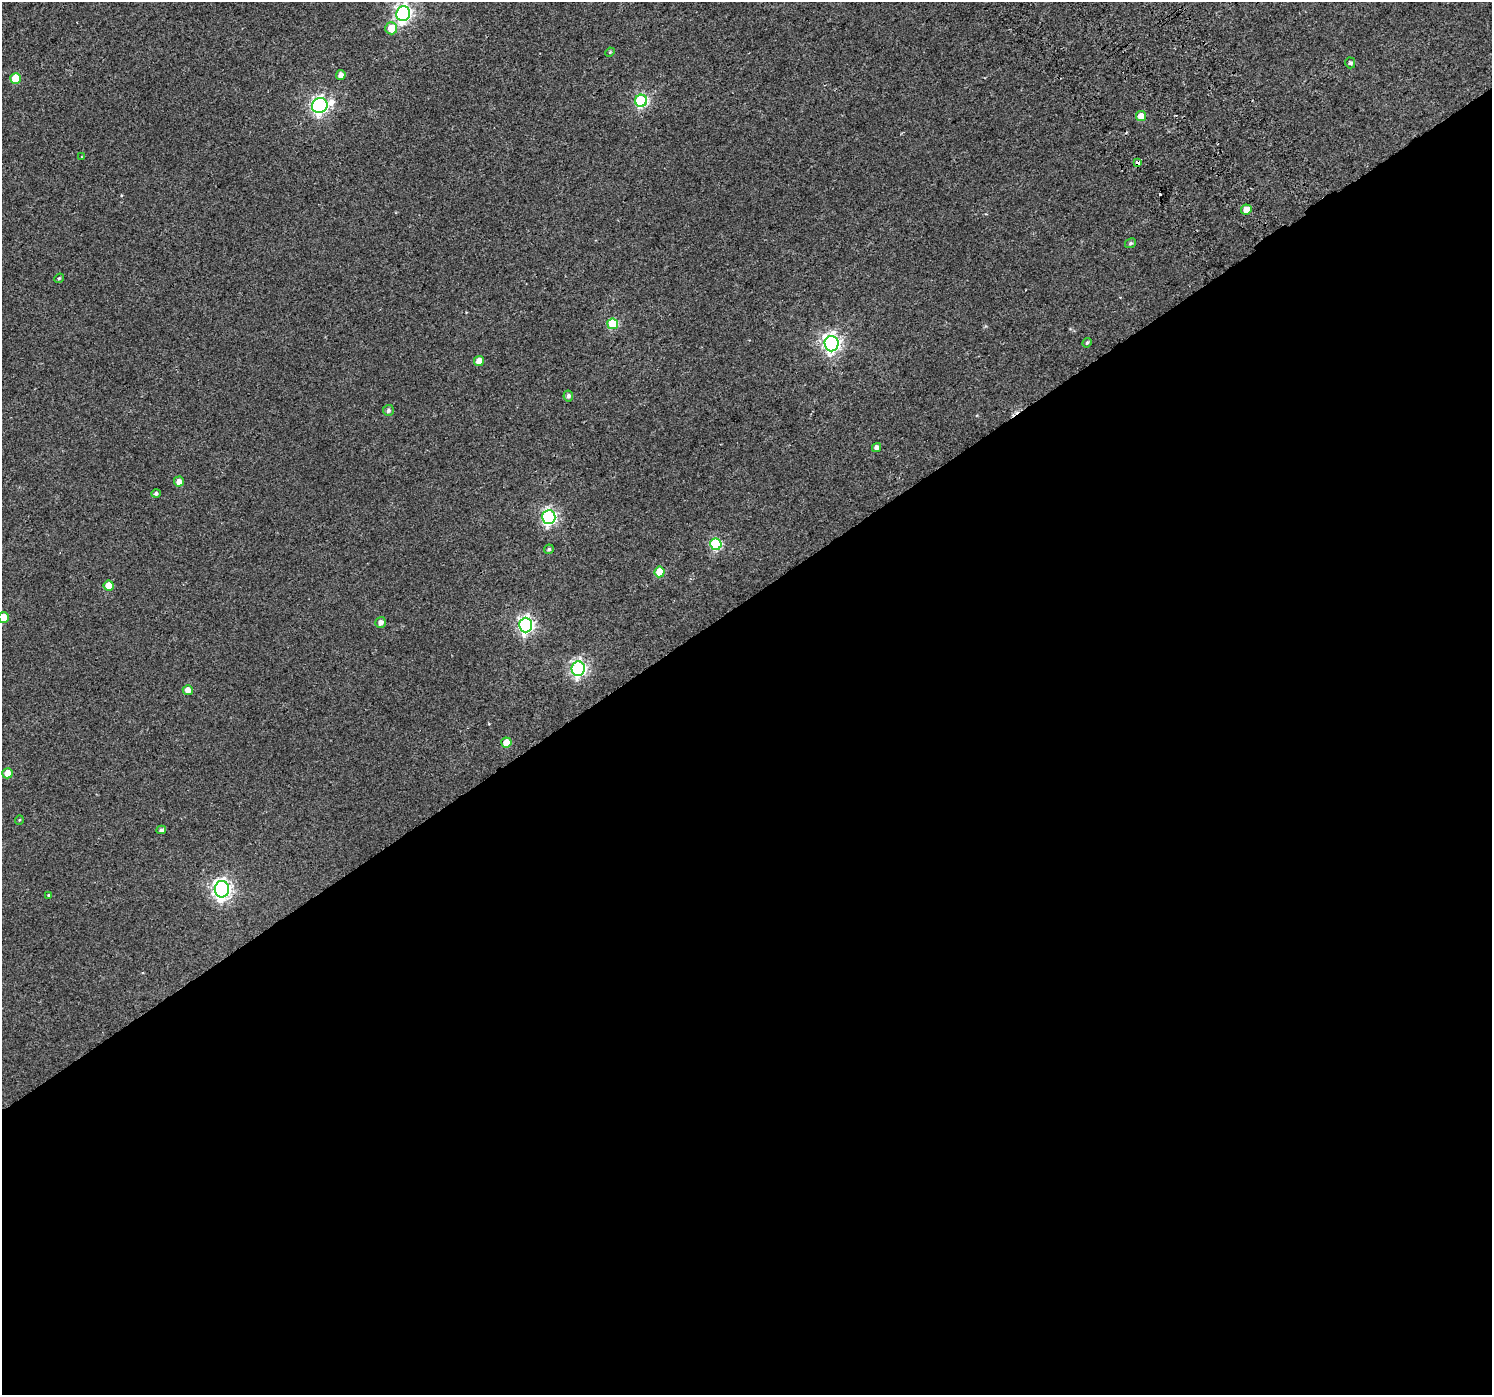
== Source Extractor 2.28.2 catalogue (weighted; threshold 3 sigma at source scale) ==
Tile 15 of 4 x 4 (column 3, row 4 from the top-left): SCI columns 3036-4525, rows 233-1625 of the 6064 x 5973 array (HDU 1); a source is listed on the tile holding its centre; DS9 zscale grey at full resolution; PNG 1494 x 1397 px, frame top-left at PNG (2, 2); each listed source drawn as its Kron ellipse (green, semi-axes under 4 px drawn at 4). Shown black and unused: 57% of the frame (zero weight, under 2 of 3 exposures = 3% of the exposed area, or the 3 px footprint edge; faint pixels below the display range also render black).
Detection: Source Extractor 2.28.2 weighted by HDU 2 'WHT'; one run over the whole footprint, this tile lists its part. Background 0.00307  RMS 0.0036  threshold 0.016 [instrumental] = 3 sigma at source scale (4.5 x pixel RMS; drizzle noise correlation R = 1.50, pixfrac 1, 0.0396/0.0396 arcsec/px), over >= 5 px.
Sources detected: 43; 4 cosmic-ray / hot-pixel residue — neither listed nor drawn; the other 39 listed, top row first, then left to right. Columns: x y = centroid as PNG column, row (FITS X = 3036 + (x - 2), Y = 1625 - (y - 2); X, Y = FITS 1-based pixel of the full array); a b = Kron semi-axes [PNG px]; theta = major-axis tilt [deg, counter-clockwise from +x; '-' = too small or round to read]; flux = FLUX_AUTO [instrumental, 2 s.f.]
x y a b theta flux
403 13 7 7 - 100
391 28 6 6 - 6.1
610 52 5 4 - 0.35
1350 63 5 5 - 0.86
341 75 5 4 - 1.9
15 78 5 5 - 8.2
641 101 6 6 - 42
320 106 8 7 - 110
1141 116 5 5 - 4.2
82 157 2 2 - 0.25
1138 163 4 3 - 4.1
1246 210 5 5 - 3.1
1131 243 6 4 30 0.66
59 278 5 4 - 0.47
613 324 5 5 - 16
1087 343 5 4 - 0.61
831 344 8 7 - 120
479 361 5 5 - 3.4
568 396 5 5 - 1
388 410 5 5 - 0.83
877 448 5 4 - 1.6
179 481 5 5 - 2.1
156 493 4 4 - 0.9
549 517 7 6 - 74
716 544 6 5 - 28
549 549 5 4 - 0.65
660 572 5 5 - 8.6
109 586 5 5 - 6.1
3 618 5 5 - 6.7
380 622 5 5 - 1.6
526 625 7 6 - 92
578 669 7 6 - 79
188 690 5 5 - 2.7
506 743 5 5 - 4.3
7 773 5 5 - 4.5
19 820 5 3 - 0.28
161 830 5 4 - 0.97
222 889 8 7 - 160
49 895 4 3 - 0.51
Overlapping masked pixels (flux is a lower limit): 1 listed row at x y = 1138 163
Isophote crosses this tile's border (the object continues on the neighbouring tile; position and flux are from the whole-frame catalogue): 2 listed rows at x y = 403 13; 3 618